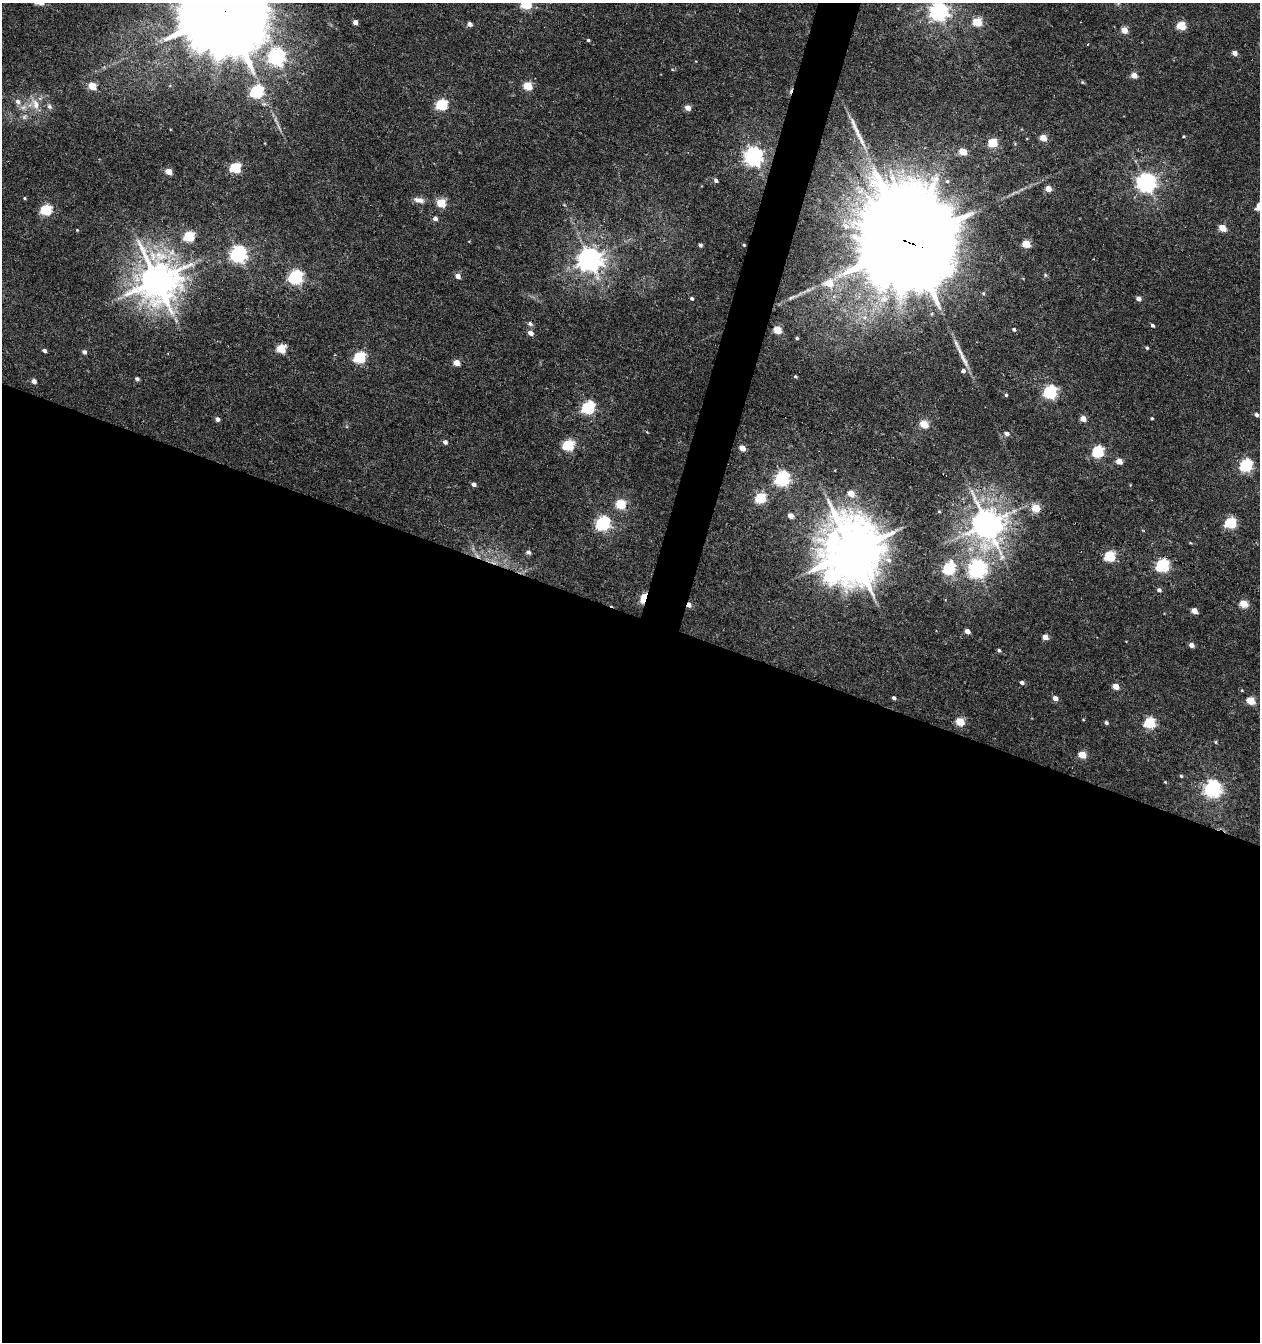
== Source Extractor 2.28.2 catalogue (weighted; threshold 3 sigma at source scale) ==
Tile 14 of 4 x 4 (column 2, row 4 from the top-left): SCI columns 1534-2791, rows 1-1340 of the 5517 x 5361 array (HDU 1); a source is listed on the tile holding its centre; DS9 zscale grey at full resolution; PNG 1262 x 1344 px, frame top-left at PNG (2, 3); no overlay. Shown black and unused: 56% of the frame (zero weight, under 5 of 10 exposures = <1% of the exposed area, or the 3 px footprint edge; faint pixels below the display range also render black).
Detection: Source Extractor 2.28.2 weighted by HDU 2 'WHT'; one run over the whole footprint, this tile lists its part. Background 0.00246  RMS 0.0021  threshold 0.00868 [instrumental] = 3 sigma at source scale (4.09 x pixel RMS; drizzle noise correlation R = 1.36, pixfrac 0.8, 0.0396/0.0396 arcsec/px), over >= 5 px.
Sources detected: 135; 3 too faint to see at this stretch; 2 cosmic-ray / hot-pixel residue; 3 long thin detections or spike segments (spike, bleed or trail) — not listed; the other 127 listed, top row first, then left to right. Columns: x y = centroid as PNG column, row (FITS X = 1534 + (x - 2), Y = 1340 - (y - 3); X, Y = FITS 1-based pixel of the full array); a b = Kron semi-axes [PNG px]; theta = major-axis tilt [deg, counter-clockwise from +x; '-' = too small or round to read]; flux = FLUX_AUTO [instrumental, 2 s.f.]
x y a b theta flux
526 4 5 5 - 17
225 11 27 25 -65 4500
938 11 7 7 - 98
355 22 4 4 - 1.4
977 22 5 5 - 8.5
470 24 4 4 - 0.98
1181 26 5 5 - 7.3
1124 30 5 4 - 3.6
588 40 4 3 - 0.29
1234 53 4 4 - 1.3
276 56 7 7 - 67
1134 75 4 4 - 2.4
1083 82 5 4 - 0.26
92 86 5 5 - 5.6
528 86 5 5 - 7.2
257 92 6 6 - 31
18 102 8 6 -54 0.98
35 104 21 11 -62 3
442 105 6 5 - 18
49 106 9 6 -57 0.65
688 108 5 4 - 2
24 117 10 6 46 0.85
1184 136 3 2 - 0.22
1043 138 5 4 - 3.8
992 143 5 5 - 9.4
1015 144 5 4 - 0.21
963 152 5 4 - 4.3
753 156 7 7 - 99
235 168 5 5 - 16
169 171 5 4 - 3.2
716 180 4 4 - 0.63
947 181 6 6 - 0.47
1146 182 7 7 - 110
1048 188 4 4 - 2.5
25 198 4 3 - 0.23
419 200 14 7 -9 1.3
441 203 5 5 - 8.1
564 205 5 3 - 0.17
46 210 6 5 - 17
435 218 5 5 - 0.92
846 226 10 8 -39 1.3
1222 228 5 4 - 4.3
77 230 4 4 - 0.17
189 236 6 5 - 13
909 242 31 27 -32 7800
1026 244 5 5 - 5.1
700 245 4 3 - 0.46
744 245 3 2 - 0.18
238 254 6 6 - 75
589 259 8 8 - 210
1045 275 6 4 -50 0.26
458 276 5 4 - 1.5
296 277 6 6 - 44
157 280 13 12 - 590
692 298 4 3 - 0.37
1138 298 5 4 - 0.94
530 324 7 5 -22 0.61
1152 325 4 3 - 0.41
1014 329 5 4 - 0.43
778 330 5 4 - 6.2
530 333 5 5 - 1.4
797 338 4 3 - 0.29
1147 348 4 4 - 0.28
281 349 5 5 - 8.3
44 351 4 4 - 0.6
84 352 5 4 - 0.67
360 357 6 5 - 21
457 363 5 4 - 3
963 371 6 5 - 0.66
795 376 3 3 - 0.22
137 379 4 4 - 0.59
34 381 5 4 - 1.1
1050 392 6 6 - 36
1006 395 5 4 - 0.3
588 407 6 6 - 29
1256 415 4 4 - 0.57
1152 418 4 3 - 0.21
217 419 5 4 - 0.87
1083 419 5 4 - 1.9
924 424 5 4 - 6
1006 434 6 5 - 0.76
445 442 5 5 - 0.74
568 445 6 5 - 18
742 448 5 4 - 2.3
1098 452 6 6 - 21
1119 461 5 4 - 2.6
1246 465 6 6 - 30
782 478 6 6 - 51
474 484 4 4 - 0.81
851 493 6 5 - 2.7
761 498 6 5 - 14
621 504 5 5 - 11
1036 508 5 5 - 6.9
939 511 4 4 - 0.21
790 516 5 4 - 2
603 523 7 6 - 38
1230 523 6 5 - 20
987 524 11 9 -73 400
852 551 19 16 -70 1300
528 552 5 5 - 0.7
477 555 11 4 -45 0.74
1110 556 6 5 - 16
1162 565 6 6 - 32
949 568 6 6 - 26
977 569 7 7 - 86
830 575 24 12 -32 21
1159 590 5 4 - 0.64
644 598 9 5 65 9.5
1244 604 5 4 - 5.4
1194 611 5 4 - 2.4
967 631 4 4 - 1.4
1045 637 5 4 - 1.7
1191 645 4 4 - 1.4
999 650 4 4 - 0.32
1022 683 5 4 - 0.66
1116 686 5 4 - 2.7
894 698 4 3 - 0.43
1055 698 5 4 - 1.1
1251 701 5 5 - 6
960 721 5 5 - 6.5
1106 723 5 4 - 0.46
1150 723 6 5 - 16
1216 742 6 4 -89 0.25
1082 755 5 4 - 4.5
1181 776 4 4 - 0.28
1165 782 4 4 - 0.17
1213 788 7 7 - 81
Overlapping masked pixels (flux is a lower limit): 6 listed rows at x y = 225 11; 909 242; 1036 508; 987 524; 477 555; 644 598
Isophote crosses this tile's border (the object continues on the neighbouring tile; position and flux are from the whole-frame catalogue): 3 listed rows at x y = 526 4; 225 11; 938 11